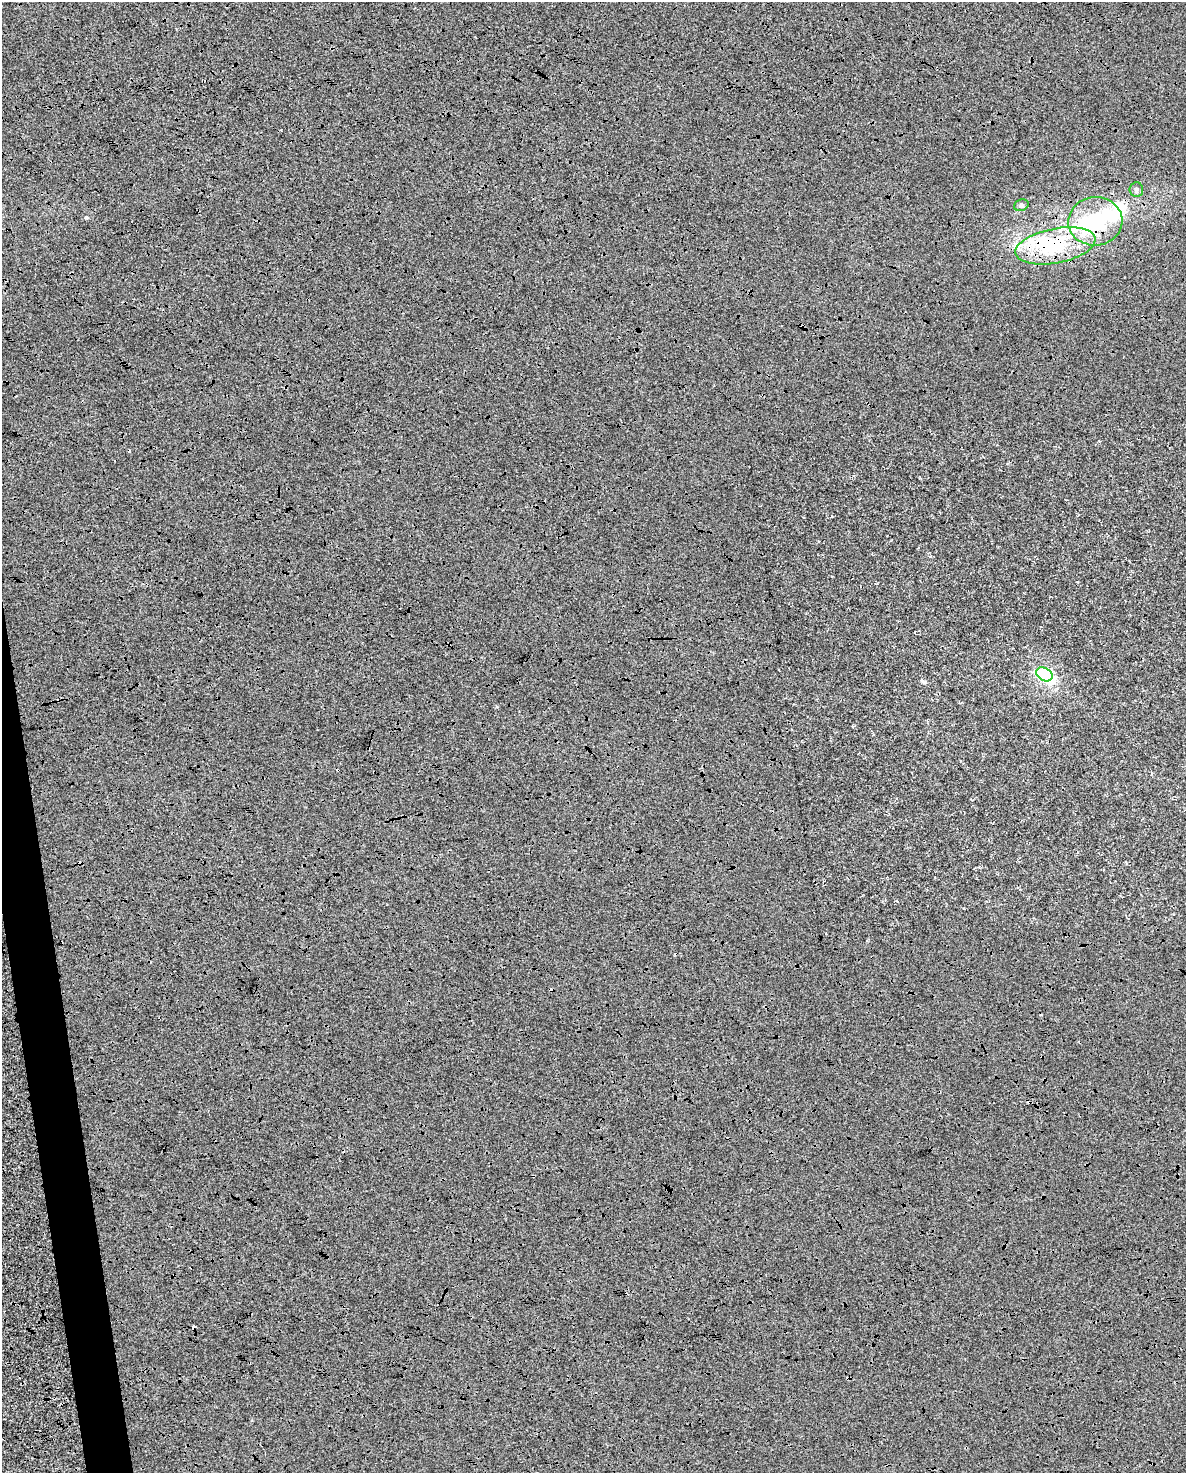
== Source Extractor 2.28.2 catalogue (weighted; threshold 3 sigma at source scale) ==
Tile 7 of 4 x 3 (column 3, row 2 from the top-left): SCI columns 2367-3550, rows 1536-3006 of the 4734 x 4497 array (HDU 1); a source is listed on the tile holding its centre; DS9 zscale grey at full resolution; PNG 1188 x 1475 px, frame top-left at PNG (2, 2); each listed source drawn as its Kron ellipse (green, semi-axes under 4 px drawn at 4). Shown black and unused: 3% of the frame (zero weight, under 3 of 4 exposures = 2% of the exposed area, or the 3 px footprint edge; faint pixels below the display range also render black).
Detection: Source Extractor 2.28.2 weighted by HDU 2 'WHT'; one run over the whole footprint, this tile lists its part. Background 1.83e-04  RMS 0.0065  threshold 0.0294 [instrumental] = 3 sigma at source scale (4.5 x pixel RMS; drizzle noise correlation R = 1.50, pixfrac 1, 0.0396/0.0396 arcsec/px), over >= 5 px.
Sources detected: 15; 3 inside a brighter object's white glare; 5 cosmic-ray / hot-pixel residue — neither listed nor drawn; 2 inside a brighter listed object's ellipse — not listed separately; the other 5 listed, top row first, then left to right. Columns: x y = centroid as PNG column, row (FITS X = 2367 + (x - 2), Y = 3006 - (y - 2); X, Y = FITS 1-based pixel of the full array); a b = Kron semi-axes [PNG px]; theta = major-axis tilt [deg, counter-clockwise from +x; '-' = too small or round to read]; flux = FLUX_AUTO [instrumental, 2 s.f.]
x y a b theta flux
1136 189 7 7 - 1.7
1021 205 7 5 21 1.3
1095 221 27 24 5 33
1055 246 40 17 11 35
1044 674 9 6 -32 66
Overlapping masked pixels (flux is a lower limit): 1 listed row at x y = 1055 246